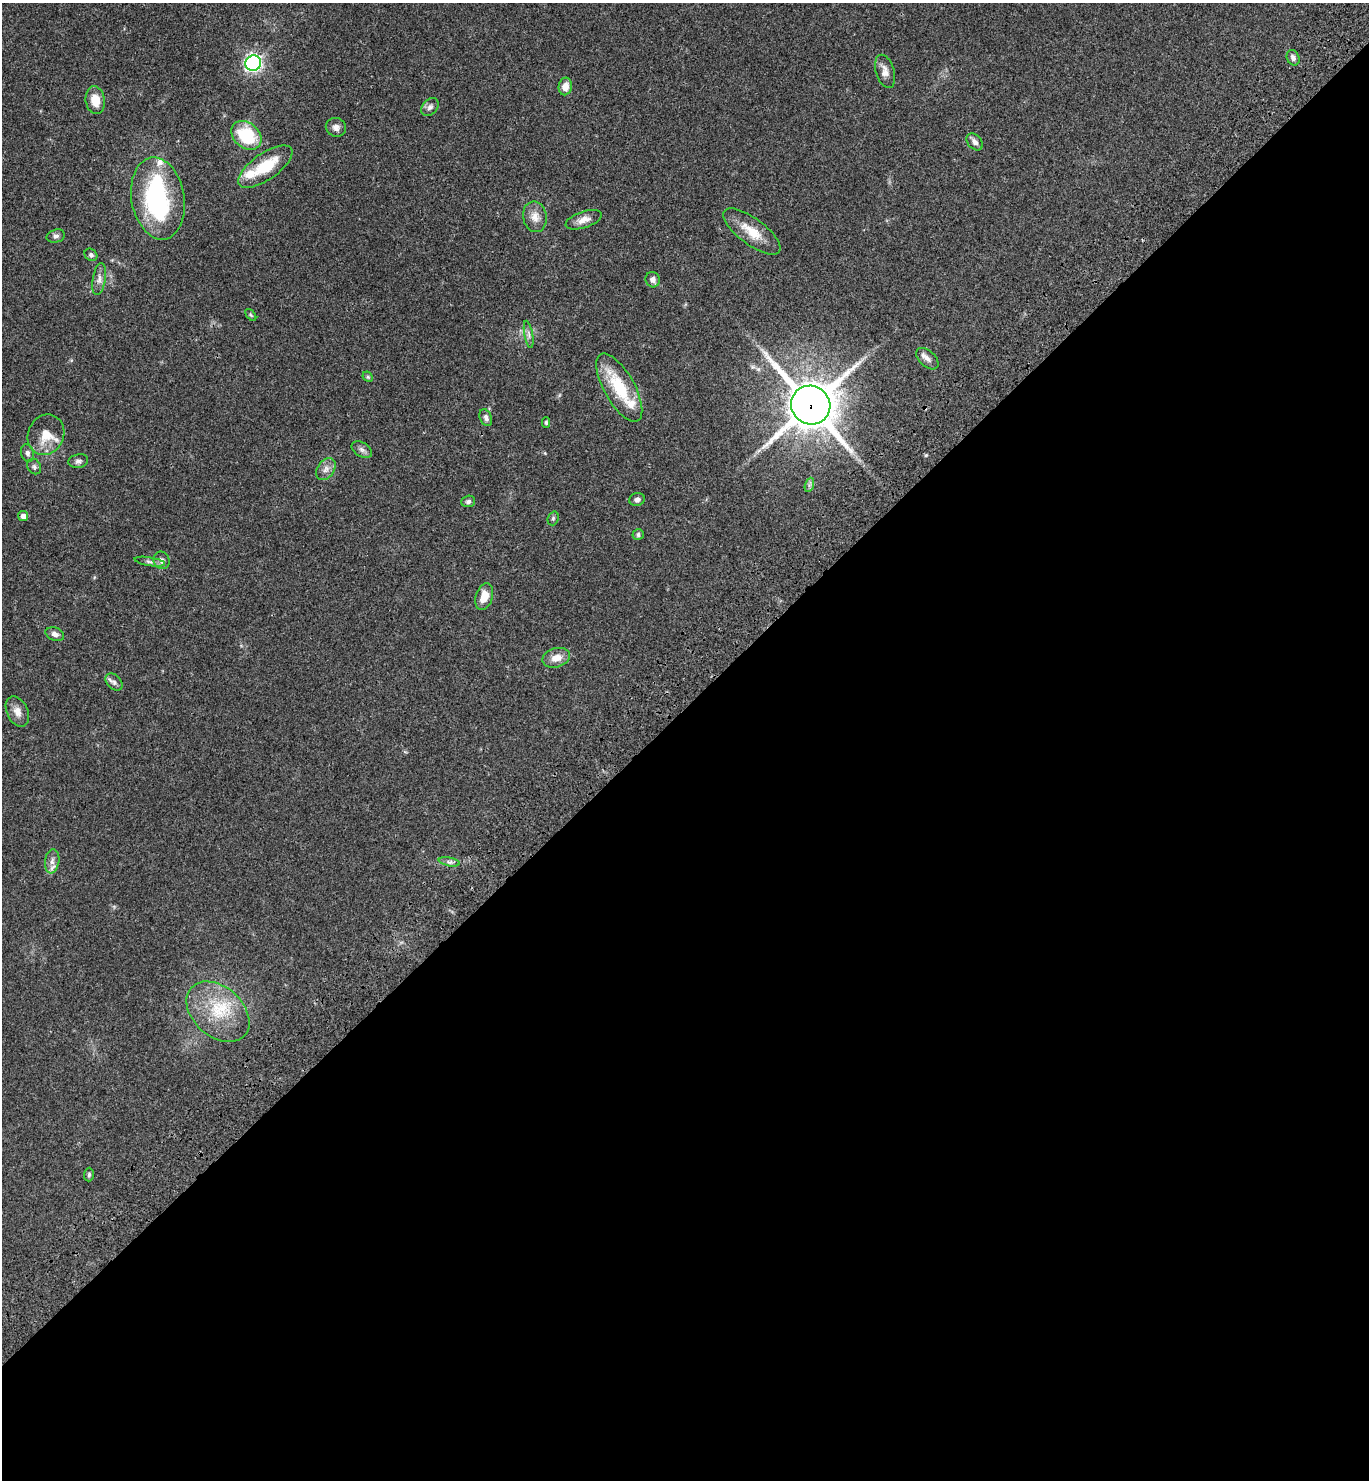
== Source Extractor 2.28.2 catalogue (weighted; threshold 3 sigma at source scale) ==
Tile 15 of 4 x 4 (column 3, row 4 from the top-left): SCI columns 2977-4343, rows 102-1579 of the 6096 x 6112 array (HDU 1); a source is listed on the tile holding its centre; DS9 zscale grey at full resolution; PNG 1371 x 1482 px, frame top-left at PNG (2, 3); each listed source drawn as its Kron ellipse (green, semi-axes under 4 px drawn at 4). Shown black and unused: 52% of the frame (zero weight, under 3 of 4 exposures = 6% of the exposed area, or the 3 px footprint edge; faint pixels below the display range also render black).
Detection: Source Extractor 2.28.2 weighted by HDU 2 'WHT'; one run over the whole footprint, this tile lists its part. Background 0.047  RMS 0.0053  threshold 0.024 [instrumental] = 3 sigma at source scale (4.5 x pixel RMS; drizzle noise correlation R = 1.50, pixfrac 1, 0.05/0.05 arcsec/px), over >= 5 px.
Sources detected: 54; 1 inside a brighter object's white glare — neither listed nor drawn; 4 inside a brighter listed object's ellipse — not listed separately; the other 49 listed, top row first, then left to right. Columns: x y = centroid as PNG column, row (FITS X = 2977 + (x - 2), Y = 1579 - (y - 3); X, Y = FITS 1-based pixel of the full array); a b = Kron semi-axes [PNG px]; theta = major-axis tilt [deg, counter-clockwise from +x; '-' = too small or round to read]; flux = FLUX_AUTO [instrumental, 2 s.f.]
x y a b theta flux
1293 58 8 6 -67 1.9
253 63 8 7 - 140
885 71 17 9 -74 3.8
565 86 9 6 80 4.8
95 100 14 9 -81 7.8
430 107 10 7 49 1.9
336 127 10 9 - 2.5
246 135 17 12 -41 26
975 142 9 6 -47 2.2
265 167 32 13 35 18
158 198 41 26 -80 69
535 217 15 12 -80 4.7
584 220 19 8 18 3.9
752 232 34 13 -36 11
56 236 9 6 13 1.5
91 255 7 5 -41 1.2
99 279 16 6 79 2.7
653 280 8 7 - 2.1
251 315 7 3 -53 0.65
529 334 14 4 -80 1.7
927 359 13 8 -43 2.8
368 377 6 4 -45 0.7
619 388 38 15 -61 23
811 405 20 19 - 1900
486 418 9 6 -67 1.7
546 422 5 4 - 0.8
46 435 21 18 65 9.4
362 450 11 7 -32 1.8
27 453 9 6 -72 1.7
78 461 10 7 10 1.6
34 466 8 6 -60 1.4
326 469 12 8 55 2.9
809 485 7 4 71 1.1
637 499 8 6 12 1.7
468 501 7 5 20 1.4
23 516 5 5 - 2.1
553 518 7 5 70 0.95
638 535 5 5 - 1.2
162 560 9 8 - 2.1
150 562 15 3 -9 1.5
484 597 14 8 72 7.3
55 634 9 6 -20 2.3
556 658 14 9 16 5
114 682 10 7 -47 1.7
17 712 16 10 -64 4.1
52 861 12 7 82 2.7
449 862 11 3 -11 1.3
218 1012 36 25 -42 25
89 1175 7 5 89 0.85
Overlapping masked pixels (flux is a lower limit): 1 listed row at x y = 811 405